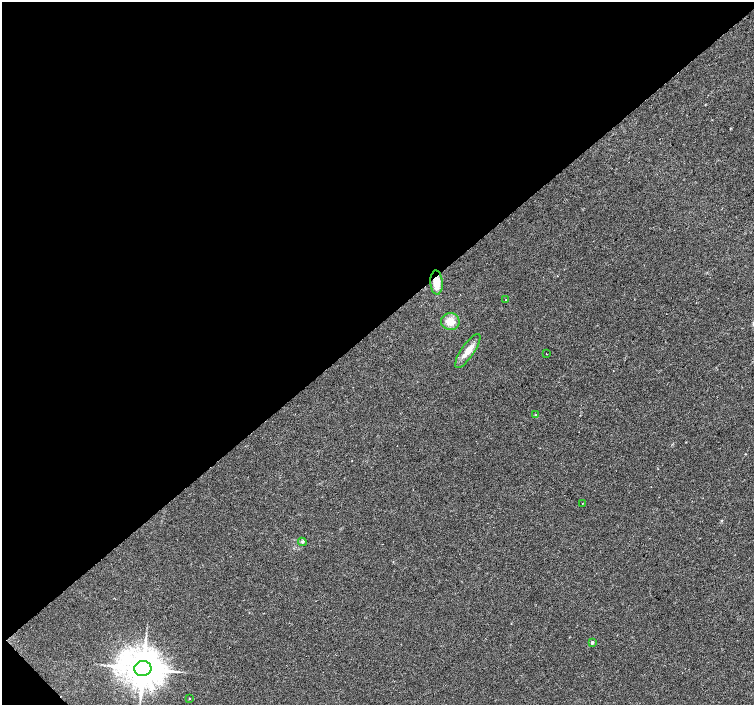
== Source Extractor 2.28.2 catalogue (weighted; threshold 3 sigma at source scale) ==
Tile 5 of 4 x 4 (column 1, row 2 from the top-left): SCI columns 5-1508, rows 3027-4432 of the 6020 x 5987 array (HDU 1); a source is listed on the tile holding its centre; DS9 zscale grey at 2 x 2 block average (1 PNG px = mean of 2 x 2 image px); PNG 756 x 707 px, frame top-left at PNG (2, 2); each listed source drawn as its Kron ellipse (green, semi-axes under 4 px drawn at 4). Shown black and unused: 47% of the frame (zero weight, under 2 of 3 exposures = <1% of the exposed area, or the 3 px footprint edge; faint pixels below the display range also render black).
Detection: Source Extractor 2.28.2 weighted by HDU 2 'WHT'; one run over the whole footprint, this tile lists its part. Background 0.0335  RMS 0.0046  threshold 0.0208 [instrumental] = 3 sigma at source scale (4.5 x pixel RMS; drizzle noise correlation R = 1.50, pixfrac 1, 0.0396/0.0396 arcsec/px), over >= 5 px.
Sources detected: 12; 1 cosmic-ray / hot-pixel residue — neither listed nor drawn; the other 11 listed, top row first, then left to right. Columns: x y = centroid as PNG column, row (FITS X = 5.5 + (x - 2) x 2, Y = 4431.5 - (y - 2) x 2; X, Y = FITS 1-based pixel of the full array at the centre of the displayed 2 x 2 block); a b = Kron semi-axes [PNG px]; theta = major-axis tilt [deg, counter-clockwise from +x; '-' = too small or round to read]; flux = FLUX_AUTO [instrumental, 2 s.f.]
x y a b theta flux
437 282 12 6 -86 15
506 300 2 2 - 1.9
450 322 9 8 - 11
468 351 20 6 55 11
546 354 2 2 - 0.41
536 415 3 2 - 0.77
582 503 2 2 - 0.39
302 542 4 3 - 1.4
592 642 2 2 - 3.3
143 668 8 7 - 3700
189 698 2 2 - 0.61
Overlapping masked pixels (flux is a lower limit): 1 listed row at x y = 437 282
Diffuse or blended objects may show on this block-average render without a row.